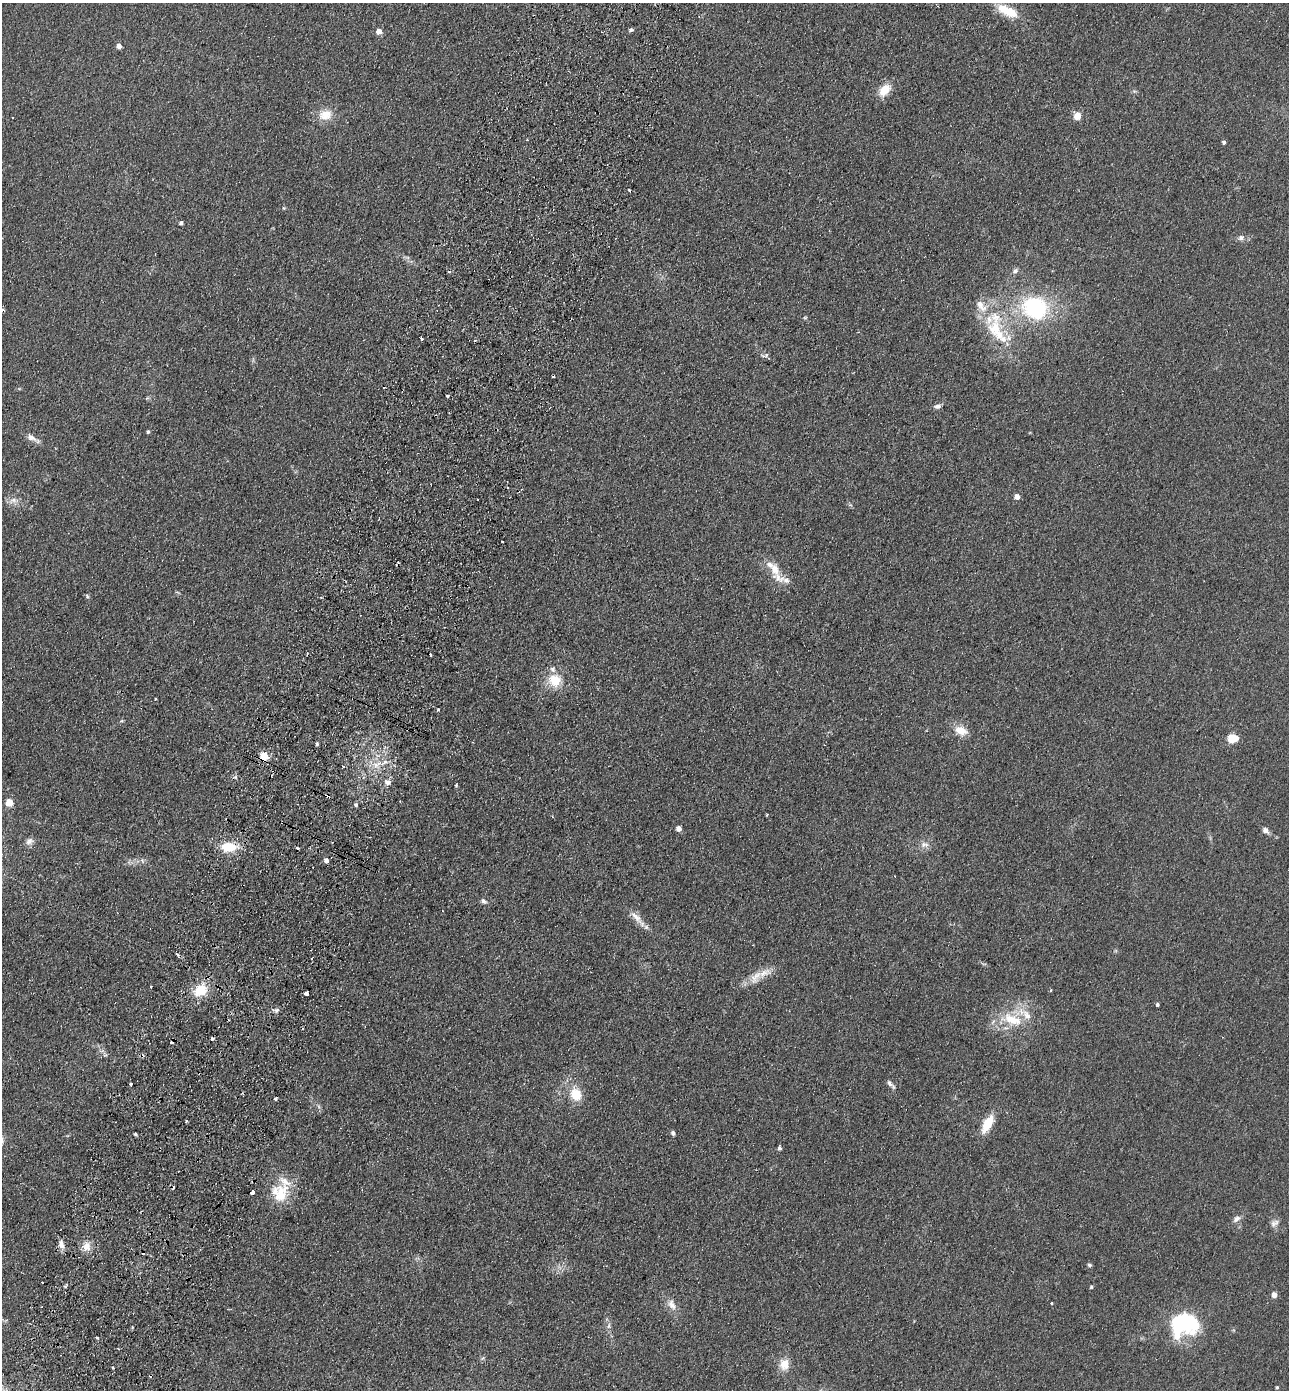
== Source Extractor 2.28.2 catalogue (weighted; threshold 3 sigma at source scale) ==
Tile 7 of 4 x 4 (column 3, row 2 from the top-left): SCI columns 2771-4057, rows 2802-4189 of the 5672 x 5603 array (HDU 1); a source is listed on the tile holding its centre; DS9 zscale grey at full resolution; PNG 1291 x 1392 px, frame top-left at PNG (2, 3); no overlay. Shown black and unused: <1% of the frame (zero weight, under 2 of 3 exposures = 3% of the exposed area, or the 3 px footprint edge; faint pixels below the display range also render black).
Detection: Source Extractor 2.28.2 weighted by HDU 2 'WHT'; one run over the whole footprint, this tile lists its part. Background 0.105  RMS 0.01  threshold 0.0471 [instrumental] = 3 sigma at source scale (4.5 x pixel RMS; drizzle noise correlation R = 1.50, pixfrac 1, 0.05/0.05 arcsec/px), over >= 5 px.
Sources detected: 114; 1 inside a brighter object's white glare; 16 cosmic-ray / hot-pixel residue — not listed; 10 inside a brighter listed object's ellipse — not listed separately; the other 87 listed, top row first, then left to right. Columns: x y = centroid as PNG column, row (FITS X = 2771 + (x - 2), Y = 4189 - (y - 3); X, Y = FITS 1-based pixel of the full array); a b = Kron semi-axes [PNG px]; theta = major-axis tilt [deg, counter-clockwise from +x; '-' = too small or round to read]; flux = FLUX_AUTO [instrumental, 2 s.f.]
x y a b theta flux
1007 11 27 11 -25 26
631 30 4 4 - 2.4
379 31 5 5 - 9.5
119 46 4 4 - 6.7
885 90 12 8 49 19
1134 91 6 4 -43 1.6
325 115 18 14 15 15
1077 116 5 5 - 25
1224 142 4 4 - 2.2
283 208 5 3 - 1
181 223 4 3 - 2.8
1241 238 8 7 - 3.7
1015 271 9 6 34 2.9
1035 308 28 24 -20 100
2 310 5 3 - 1.6
805 318 6 3 -19 1.2
996 330 37 21 -60 51
421 338 3 3 - 5.6
765 355 11 5 13 2.5
447 396 3 3 - 3
937 406 9 6 1 3.4
148 432 4 4 - 2
32 438 20 6 -31 6.5
1017 496 5 5 - 6.8
13 500 12 7 17 5.8
502 542 3 2 - 1.6
775 569 18 11 -74 13
786 580 11 9 -19 5.5
87 596 5 5 - 1.6
431 655 3 3 - 1.9
555 680 17 16 - 23
155 699 3 2 - 0.86
438 709 3 3 - 1.1
121 721 6 4 17 1.2
961 731 17 11 -23 12
1232 738 6 5 - 49
317 744 3 3 - 1.8
264 756 5 5 - 46
385 762 8 5 36 4.1
376 765 7 5 90 3.9
388 782 8 7 - 5.1
456 785 3 3 - 1.5
9 802 5 5 - 25
356 805 3 3 - 4.1
679 828 4 4 - 7.3
1266 830 8 6 -41 4.6
29 841 12 8 34 4.5
924 845 13 8 3 5.8
229 847 16 10 -1 26
326 860 5 4 - 5.3
143 861 7 4 -70 1.7
483 901 7 6 - 3
636 917 24 8 -47 11
763 973 24 11 24 14
151 986 3 3 - 2.8
200 990 17 12 30 25
1051 990 4 3 - 0.92
306 993 4 3 - 12
1157 1005 3 3 - 7.4
277 1010 8 4 45 2.4
1012 1019 34 19 -16 37
890 1083 10 6 -47 3.6
131 1084 3 3 - 1.9
576 1094 15 13 -68 20
276 1099 4 3 - 5.3
186 1121 5 2 - 1.1
987 1124 18 8 62 25
673 1133 4 4 - 2.8
135 1134 3 3 - 1.6
779 1148 5 4 - 2.3
252 1192 4 3 - 6.2
281 1194 30 18 68 30
1237 1219 11 7 37 4.4
1274 1223 13 8 34 4.4
61 1245 13 6 -75 5.7
86 1246 12 11 - 9.6
1089 1265 5 5 - 1.9
1091 1287 4 4 - 1.4
1274 1295 4 4 - 8.8
1052 1303 3 3 - 1.9
672 1305 15 9 -65 8.7
1181 1323 32 22 58 82
609 1326 8 6 -82 3
97 1338 3 3 - 2
784 1364 15 13 82 12
113 1367 3 3 - 2
1277 1387 3 3 - 1.1
Overlapping masked pixels (flux is a lower limit): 1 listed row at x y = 264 756
Isophote crosses this tile's border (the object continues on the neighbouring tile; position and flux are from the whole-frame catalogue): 1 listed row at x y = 2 310